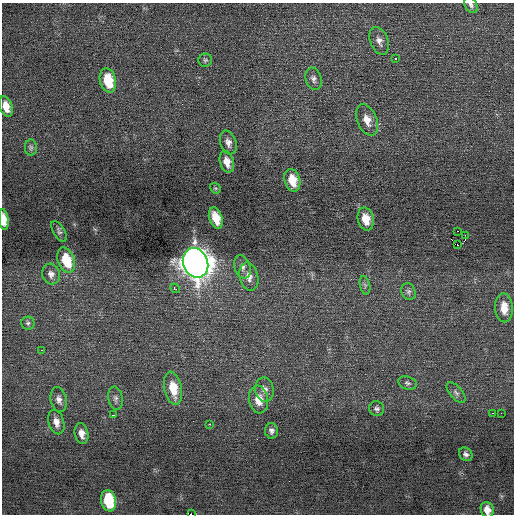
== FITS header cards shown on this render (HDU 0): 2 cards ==
NAXIS1  =                  512 / Axis length
NAXIS2  =                  512 / Axis length

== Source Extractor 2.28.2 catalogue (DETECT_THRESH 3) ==
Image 512 x 512 px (HDU 0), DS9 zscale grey, 1 PNG px = 1 image px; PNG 516 x 516 px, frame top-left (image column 1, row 512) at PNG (2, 3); each listed source drawn as its Kron ellipse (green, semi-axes under 4 px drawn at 4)
Background 0.0298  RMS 0.69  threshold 2.08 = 3 sigma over >= 5 px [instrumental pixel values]
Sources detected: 50; all 50 listed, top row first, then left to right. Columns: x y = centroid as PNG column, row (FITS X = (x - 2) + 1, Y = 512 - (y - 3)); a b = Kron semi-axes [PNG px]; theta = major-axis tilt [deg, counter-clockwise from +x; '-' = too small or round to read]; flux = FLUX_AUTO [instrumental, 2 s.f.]
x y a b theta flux
471 5 9 6 -57 140
379 41 14 9 -69 300
396 58 3 3 - 330
205 60 7 6 - 100
313 79 11 7 -75 210
108 80 12 8 -76 1600
6 106 10 6 -72 530
367 120 16 9 -67 550
228 142 12 8 -72 270
31 147 8 6 -90 110
227 162 11 7 -74 420
292 180 11 7 -74 840
215 188 6 4 -41 66
216 218 11 6 -71 800
366 219 11 8 -78 740
4 220 10 5 -84 560
59 231 11 5 -60 120
458 231 2 2 - 520
465 235 2 2 - 650
458 245 3 2 - 1300
66 260 13 8 -70 1400
196 263 15 12 -68 68000
242 267 12 8 -71 240
51 274 10 8 -73 250
249 277 14 9 -77 410
365 285 9 5 -78 110
175 288 5 3 - 370
408 292 9 7 -66 130
504 308 14 9 -88 660
28 323 6 6 - 110
41 350 3 2 - 68
407 383 9 6 -18 120
173 388 17 8 -78 1000
264 390 12 9 -82 310
456 393 12 6 -48 150
115 398 12 7 -79 180
59 399 12 8 -77 250
259 399 14 9 -82 710
377 409 8 7 - 140
492 413 3 2 - 34
501 413 2 2 - 21
113 415 3 2 - 83
56 422 12 7 -74 340
210 424 3 2 - 77
271 431 8 6 -80 160
82 433 10 6 -78 320
466 454 7 6 - 160
108 501 11 7 -79 2200
487 510 8 6 -74 370
191 514 2 2 - 230
At the frame edge (FLAGS 8, measured only in part): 5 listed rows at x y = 471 5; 6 106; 4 220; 487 510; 191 514